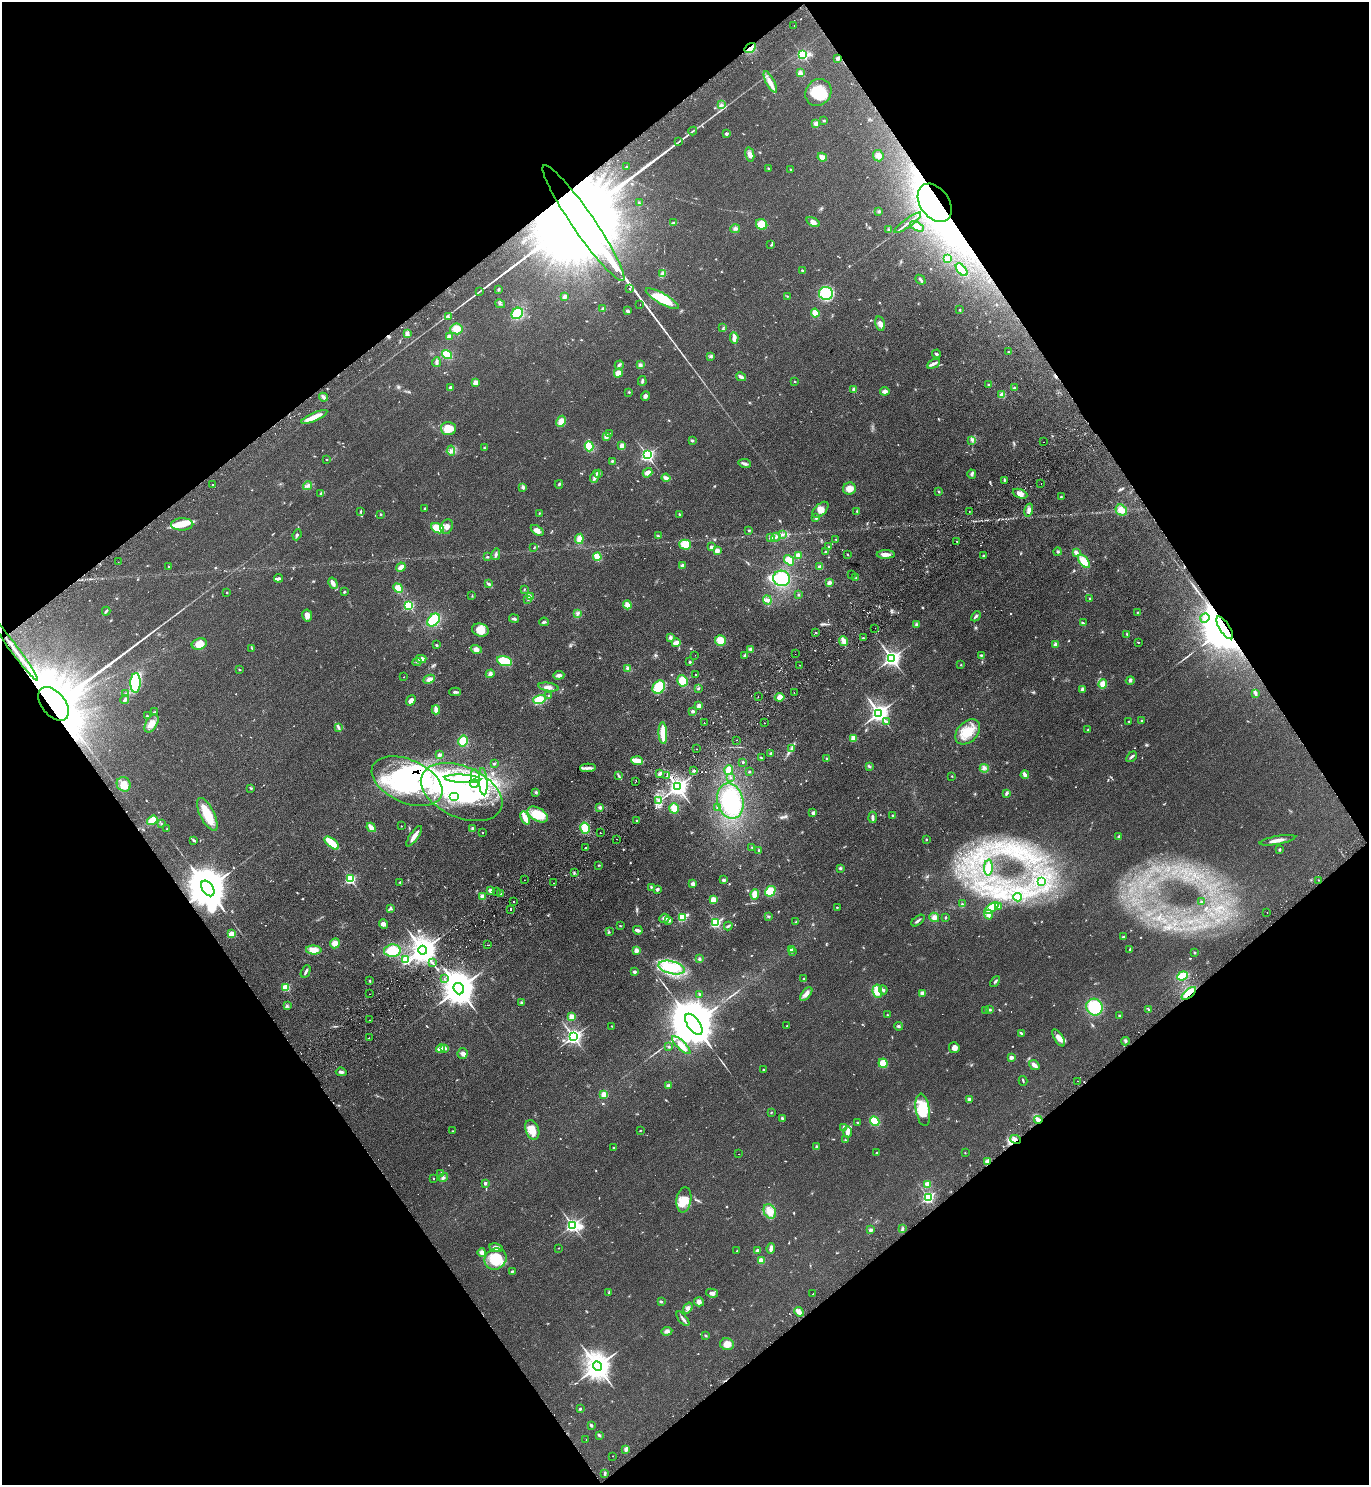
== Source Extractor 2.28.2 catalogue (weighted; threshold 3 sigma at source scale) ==
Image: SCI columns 198-5662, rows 48-5977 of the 5999 x 6026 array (HDU 1 of 3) = the unmasked area's bounding box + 8 px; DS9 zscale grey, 4 x 4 block average (1 PNG px = mean of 4 x 4 image px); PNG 1371 x 1487 px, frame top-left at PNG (2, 2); each listed source drawn as its Kron ellipse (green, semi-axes under 4 px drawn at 4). Shown black and unused: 49% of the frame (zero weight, under 2 of 3 exposures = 3% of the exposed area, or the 3 px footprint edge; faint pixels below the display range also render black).
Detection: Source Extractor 2.28.2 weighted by HDU 2 'WHT'. Background 0.0854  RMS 0.0096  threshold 0.0433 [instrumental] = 3 sigma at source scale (4.5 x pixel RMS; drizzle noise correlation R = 1.50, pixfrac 1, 0.05/0.05 arcsec/px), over >= 5 px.
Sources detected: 911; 1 too faint to see at this stretch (4 x 4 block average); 31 inside a brighter object's white glare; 36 cosmic-ray / hot-pixel residue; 3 long thin detections or spike segments (spike, bleed or trail) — neither listed nor drawn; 7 coinciding with a brighter row at this scale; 38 inside a brighter listed object's ellipse — not listed separately; of the other 795, all 500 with FLUX_AUTO >= 3.3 (the completeness limit of this list) listed and drawn (295 fainter detections not listed), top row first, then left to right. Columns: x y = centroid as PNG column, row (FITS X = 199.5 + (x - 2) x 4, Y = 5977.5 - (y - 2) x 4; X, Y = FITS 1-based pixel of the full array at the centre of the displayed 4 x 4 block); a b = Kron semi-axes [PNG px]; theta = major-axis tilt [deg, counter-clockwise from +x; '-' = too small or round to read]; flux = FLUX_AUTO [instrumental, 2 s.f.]
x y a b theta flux
794 26 2 2 - 8.4
750 48 6 3 33 51
802 55 2 2 - 740
838 58 2 2 - 67
800 73 4 3 - 19
770 82 12 3 -62 33
818 92 14 12 53 160
722 105 3 2 - 5.4
824 121 3 2 - 5.5
816 124 4 4 - 19
693 131 4 2 - 4.8
726 134 4 3 - 7.2
678 142 4 2 - 4.4
750 155 7 4 -78 25
878 156 6 5 - 26
822 157 5 3 - 31
627 167 3 2 - 4
769 169 4 2 - 4.9
790 169 2 2 - 3.6
639 203 3 2 - 4.6
935 203 21 14 -54 830
878 212 2 2 - 4.7
813 222 7 4 -29 28
583 223 70 11 -55 550000
673 223 4 2 - 12
908 223 16 2 36 20
762 224 6 5 - 83
917 226 7 3 -29 20
735 229 5 2 - 10
889 230 3 2 - 5.3
771 245 3 2 - 6
947 259 3 2 - 35
802 270 2 2 - 6.8
962 270 7 3 -49 93
663 274 4 4 - 17
920 280 5 2 - 9.8
498 289 3 2 - 6.8
629 289 2 2 - 250
480 291 3 2 - 3.9
826 293 7 6 - 130
565 296 4 3 - 21
787 296 3 2 - 3.9
662 299 19 5 -30 170
500 304 5 2 - 4.7
640 305 2 2 - 4.1
603 308 3 3 - 7.7
959 310 2 2 - 4.4
628 311 4 3 - 11
517 313 6 5 - 160
815 313 4 3 - 59
448 317 3 2 - 6.9
880 324 7 4 -76 26
723 328 3 2 - 6.1
456 329 6 5 - 48
407 334 4 3 - 17
449 336 3 2 - 16
734 338 6 2 -85 45
1008 352 2 2 - 5.7
936 354 4 2 - 8.7
447 355 5 4 - 72
710 356 3 2 - 7.8
436 362 5 3 - 17
933 364 7 3 27 16
619 365 4 3 - 10
640 365 3 3 - 15
618 373 4 4 - 28
741 377 5 2 - 19
642 381 5 2 - 9.2
795 381 2 2 - 9.1
476 383 4 4 - 26
988 384 2 2 - 4
451 388 2 2 - 89
1014 388 3 2 - 6.3
854 389 2 2 - 76
885 391 5 3 - 24
629 392 2 2 - 4.5
1002 395 2 2 - 95
645 396 5 4 - 14
323 397 4 3 - 16
314 417 14 3 23 56
561 421 6 4 61 49
448 429 7 6 - 82
610 433 2 2 - 8
606 436 3 3 - 22
692 440 3 2 - 9.1
972 441 3 2 - 4.1
1043 442 2 2 - 3.8
589 446 5 4 - 66
622 446 3 3 - 42
484 448 3 2 - 4.6
451 451 5 3 - 16
647 455 2 2 - 1500
327 459 2 2 - 3.4
612 461 2 2 - 6.1
744 463 6 3 -10 14
599 473 3 3 - 9.5
647 473 5 4 - 19
972 474 4 3 - 8.1
595 476 6 3 69 28
666 478 4 3 - 22
1004 480 3 2 - 5.2
1041 483 2 2 - 5.2
213 484 2 2 - 18
559 484 4 2 - 7.3
308 486 4 3 - 12
523 487 4 3 - 14
849 489 6 6 - 46
939 491 3 2 - 5.5
321 493 3 2 - 6.3
1020 494 7 4 -21 33
1061 497 3 2 - 3.9
425 508 2 2 - 20
820 510 10 5 45 35
1029 510 7 4 75 19
1121 510 6 5 - 50
857 511 3 2 - 4.6
969 511 2 2 - 5
361 512 2 2 - 5.5
539 513 2 2 - 3.9
381 514 3 2 - 5
680 515 4 2 - 9.1
816 518 2 2 - 50
182 524 11 6 2 84
447 527 8 6 66 27
437 528 7 4 -25 100
537 530 7 4 -34 29
749 530 2 2 - 5.8
782 534 2 2 - 5
297 535 6 2 67 9.2
658 536 3 2 - 4.3
776 537 5 2 - 11
771 538 3 3 - 10
579 539 5 3 - 63
836 539 2 2 - 5.6
957 542 2 2 - 5.8
685 545 6 5 - 80
829 546 2 2 - 22
711 547 3 2 - 13
534 548 2 2 - 3.4
717 551 2 2 - 110
825 552 2 2 - 6.6
1058 552 4 2 - 5.5
1076 552 4 2 - 21
496 554 6 2 76 12
848 554 2 2 - 3.6
886 554 9 3 0 47
798 555 3 2 - 37
983 556 2 2 - 6.1
487 557 3 2 - 6.2
597 557 4 3 - 60
789 560 5 4 - 61
1084 561 7 4 -52 81
118 562 2 2 - 3.4
169 566 2 2 - 12
682 566 3 3 - 13
401 567 5 3 - 28
820 567 3 2 - 24
851 575 2 2 - 6
278 578 4 3 - 14
782 578 8 7 - 180
856 578 2 2 - 3.6
333 583 6 2 -62 30
829 583 3 3 - 19
488 584 4 3 - 10
398 588 5 4 - 65
524 589 2 2 - 3.7
227 592 2 2 - 4.4
344 592 2 2 - 7.1
798 595 3 2 - 6.6
472 596 2 2 - 3.3
530 596 4 2 - 9
1090 598 2 2 - 4.2
528 599 3 2 - 5.4
767 600 5 4 - 17
409 605 2 2 - 780
627 605 4 4 - 34
106 611 4 2 - 9
1138 612 2 2 - 3.9
577 614 4 2 - 8.5
307 616 6 5 - 25
976 616 5 2 - 11
1205 618 5 3 - 17
514 619 5 2 - 11
434 620 7 5 43 180
544 622 5 2 - 8.4
1083 623 4 2 - 8.2
916 624 4 3 - 8.4
875 628 2 2 - 4
1225 628 13 5 -57 60000
480 630 8 6 -16 73
816 633 2 2 - 12
1127 634 3 2 - 4.7
670 637 2 2 - 53
863 638 2 2 - 20
720 640 5 5 - 80
844 641 5 3 - 33
1138 642 3 2 - 3.4
676 643 4 3 - 32
199 644 8 5 20 54
436 645 2 2 - 6.9
1056 645 2 2 - 94
14 648 39 2 -53 67
252 648 3 2 - 5.1
476 649 5 4 - 25
751 649 4 3 - 16
795 654 2 2 - 8.8
695 655 2 2 - 5.6
745 655 4 2 - 11
981 655 3 2 - 5.4
892 658 3 3 - 2600
421 659 5 3 - 40
504 661 8 4 -17 130
417 662 4 2 - 7.1
690 662 2 2 - 6.5
800 665 2 2 - 9.2
961 665 2 2 - 3.6
628 668 4 3 - 22
239 669 3 2 - 3.4
490 674 4 4 - 14
695 674 2 2 - 7.2
559 675 5 3 - 22
404 677 2 2 - 3.3
429 679 6 4 26 25
1130 680 4 2 - 7.1
682 681 6 5 - 78
135 683 10 5 88 300
1103 684 5 4 - 56
548 687 10 3 -9 26
659 687 7 5 51 180
698 688 2 2 - 6.5
1082 689 3 3 - 8.1
455 692 6 2 0 12
794 693 2 2 - 5.7
1255 693 4 3 - 10
126 694 3 2 - 6.8
549 695 2 2 - 4.8
758 696 2 2 - 3.8
780 697 5 4 - 32
539 699 6 4 16 80
125 700 5 2 - 15
411 700 5 3 - 29
54 704 19 12 -51 1800
699 706 3 2 - 30
436 710 4 2 - 47
692 711 2 2 - 13
154 712 3 2 - 4.3
879 713 3 3 - 3500
147 716 3 2 - 3.8
1141 720 2 2 - 15
887 721 3 2 - 9.7
1129 721 2 2 - 4.2
704 722 2 2 - 3.6
764 723 2 2 - 4.8
151 724 10 5 58 52
338 727 4 2 - 9.6
1088 730 3 2 - 5
968 732 14 10 47 120
663 733 11 3 -88 130
853 738 4 3 - 37
736 740 2 2 - 5.1
463 741 5 5 - 81
792 748 2 2 - 3.6
697 749 2 2 - 5.3
771 753 3 2 - 5.1
439 755 2 2 - 55
761 757 3 2 - 4.1
1131 757 6 2 48 9.3
826 758 2 2 - 5.5
637 761 6 4 -5 34
743 762 2 2 - 14
494 764 2 2 - 4.5
869 766 3 2 - 6.2
588 768 8 2 3 20
984 768 4 2 - 11
729 770 5 3 - 68
694 771 2 2 - 11
749 772 2 2 - 17
660 774 4 3 - 9.8
1025 775 4 2 - 32
475 776 7 3 -79 25
619 776 2 2 - 4
667 776 2 2 - 10
952 776 2 2 - 5
731 778 2 2 - 4.8
463 779 18 4 -4 79
407 781 37 21 -24 660
483 782 13 4 -86 43
635 782 2 2 - 6.8
124 784 7 6 - 57
474 784 4 3 - 16
678 787 3 3 - 3500
251 788 3 2 - 4
462 792 43 25 -24 740
536 792 3 3 - 6.4
1007 793 3 2 - 13
454 797 5 3 - 25
659 801 4 2 - 9.2
730 801 18 13 -77 390
600 807 3 3 - 10
674 808 5 4 - 56
718 808 3 3 - 13
813 813 4 3 - 12
207 814 18 7 -64 160
538 815 11 6 -30 130
893 815 2 2 - 5.6
873 817 6 2 -85 15
525 818 7 3 -65 63
152 820 5 4 - 82
636 821 2 2 - 5.6
161 823 2 2 - 3.5
401 826 2 2 - 4.1
371 827 5 2 - 56
585 828 6 5 - 110
167 829 2 2 - 3.8
472 829 3 2 - 6.7
482 832 2 2 - 5.1
600 833 2 2 - 3.6
414 836 12 2 55 49
1119 837 3 2 - 13
617 839 2 2 - 12
194 840 3 2 - 9.6
926 840 3 2 - 3.5
1277 840 18 3 10 37
332 843 9 3 -40 120
752 847 2 2 - 4.1
586 848 2 2 - 3.7
1279 849 2 2 - 9.3
759 851 3 2 - 5.8
599 865 3 2 - 4.4
840 868 3 2 - 7.8
988 868 8 3 86 20
574 873 2 2 - 7.2
350 879 2 2 - 690
524 880 2 2 - 3.4
724 880 2 2 - 18
1319 880 2 2 - 3.4
1042 881 2 2 - 5.1
400 882 3 2 - 4
554 883 2 2 - 6
693 884 3 3 - 20
651 887 3 2 - 5.7
208 889 9 5 -56 29000
657 889 2 2 - 17
490 891 4 3 - 14
770 891 5 5 - 97
496 892 2 2 - 4.4
501 894 3 2 - 3.9
755 894 5 4 - 51
482 896 4 4 - 24
1018 897 4 2 - 28
714 900 2 2 - 230
514 901 2 2 - 16
1201 901 2 2 - 4.6
962 904 3 2 - 4.2
837 907 2 2 - 5.6
999 907 3 2 - 6.9
390 908 3 2 - 4.6
991 908 8 4 37 88
510 910 2 2 - 68
1267 912 2 2 - 24
988 915 5 3 - 27
768 916 3 2 - 5.5
682 917 3 2 - 400
934 917 5 4 - 23
664 918 5 4 - 20
945 918 3 2 - 5.8
669 920 2 2 - 60
918 921 8 2 39 11
796 922 2 2 - 3.9
716 923 2 2 - 650
384 924 5 4 - 18
620 926 3 2 - 3.5
728 926 4 2 - 9.1
638 930 5 3 - 19
609 932 3 2 - 3.6
231 934 2 2 - 190
1123 937 2 2 - 25
335 943 5 4 - 45
487 945 2 2 - 4.3
1130 949 3 2 - 3.6
314 950 8 4 -1 60
423 950 4 3 - 9100
636 950 3 2 - 26
791 950 2 2 - 21
392 951 8 6 5 140
792 951 2 2 - 17
1195 953 3 2 - 4.3
699 959 3 3 - 8.1
406 960 2 2 - 340
432 963 3 2 - 5.1
672 968 13 6 -13 190
306 971 7 2 62 15
635 972 2 2 - 47
1182 976 5 3 - 99
804 978 3 2 - 4
444 979 2 2 - 4.1
370 981 3 2 - 5.1
995 981 6 2 45 7.7
285 987 2 2 - 320
459 989 6 5 - 15000
883 990 4 3 - 11
877 991 7 4 -83 76
922 993 3 3 - 16
1189 993 8 4 40 39
369 994 2 2 - 4.8
699 994 2 2 - 5
806 994 8 4 50 24
522 1002 3 2 - 8.7
287 1006 3 2 - 5
1094 1007 8 8 - 220
986 1010 3 2 - 5.6
989 1010 4 2 - 5.1
1149 1010 3 2 - 5.2
887 1015 2 2 - 3.3
1119 1015 2 2 - 3.4
572 1017 2 2 - 180
370 1020 2 2 - 4.1
694 1024 12 6 -56 48000
612 1026 2 2 - 3.5
787 1026 2 2 - 5.5
899 1026 4 3 - 8.1
1021 1033 4 2 - 10
573 1037 2 2 - 1800
369 1038 2 2 - 3.6
1059 1038 10 4 -57 34
1125 1041 4 2 - 8.7
681 1045 12 4 -44 44
669 1047 2 2 - 4.2
445 1048 4 3 - 11
954 1048 5 5 - 28
441 1049 4 3 - 46
462 1054 5 5 - 18
1011 1057 4 3 - 19
883 1063 4 4 - 64
1034 1065 6 3 -39 28
763 1070 2 2 - 3.5
341 1072 5 2 - 14
1023 1081 5 2 - 5.4
1078 1081 2 2 - 5.1
669 1086 3 2 - 20
604 1094 2 2 - 150
969 1099 3 2 - 13
923 1110 16 7 -81 170
771 1112 2 2 - 4
782 1118 3 2 - 8.7
1038 1120 4 3 - 22
875 1121 5 4 - 92
857 1122 2 2 - 13
844 1127 4 3 - 12
532 1130 10 6 -68 66
452 1131 2 2 - 3.5
640 1131 2 2 - 3.7
848 1132 5 3 - 28
1015 1139 6 4 -26 26
845 1140 2 2 - 3.6
816 1146 2 2 - 6.2
613 1147 2 2 - 6.1
876 1152 2 2 - 3.5
965 1153 2 2 - 3.4
739 1154 2 2 - 3.7
988 1162 2 2 - 200
441 1173 4 2 - 11
443 1178 5 3 - 11
433 1179 2 2 - 7.8
485 1183 2 2 - 37
928 1184 2 2 - 180
928 1197 2 2 - 1100
684 1200 13 7 82 74
770 1211 7 5 -62 47
572 1225 3 2 - 1600
902 1229 3 2 - 7.3
871 1230 2 2 - 67
496 1248 7 4 -11 33
559 1248 2 2 - 4.2
771 1248 5 2 - 23
757 1250 3 2 - 15
737 1251 2 2 - 5.6
482 1253 4 3 - 24
495 1259 11 10 - 150
761 1260 2 2 - 170
512 1271 3 2 - 6.3
609 1292 4 2 - 5.7
712 1293 6 4 -9 17
813 1294 2 2 - 3.8
661 1302 3 2 - 7.6
699 1302 5 4 - 21
688 1308 6 4 54 19
799 1312 5 3 - 49
683 1319 9 2 -49 16
667 1331 5 2 - 13
706 1336 3 2 - 5.5
727 1344 7 6 - 43
597 1366 5 4 - 9400
580 1409 2 2 - 28
591 1425 3 2 - 12
599 1435 3 2 - 10
586 1440 2 2 - 3.3
626 1449 4 2 - 23
612 1456 2 2 - 5.1
605 1473 4 2 - 10
Overlapping masked pixels (flux is a lower limit): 14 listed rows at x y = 750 48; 935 203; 583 223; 1225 628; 14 648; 54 704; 475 776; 407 781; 462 792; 208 889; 1189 993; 1038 1120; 1015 1139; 988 1162
Diffuse or blended objects may show on this block-average render without a row.